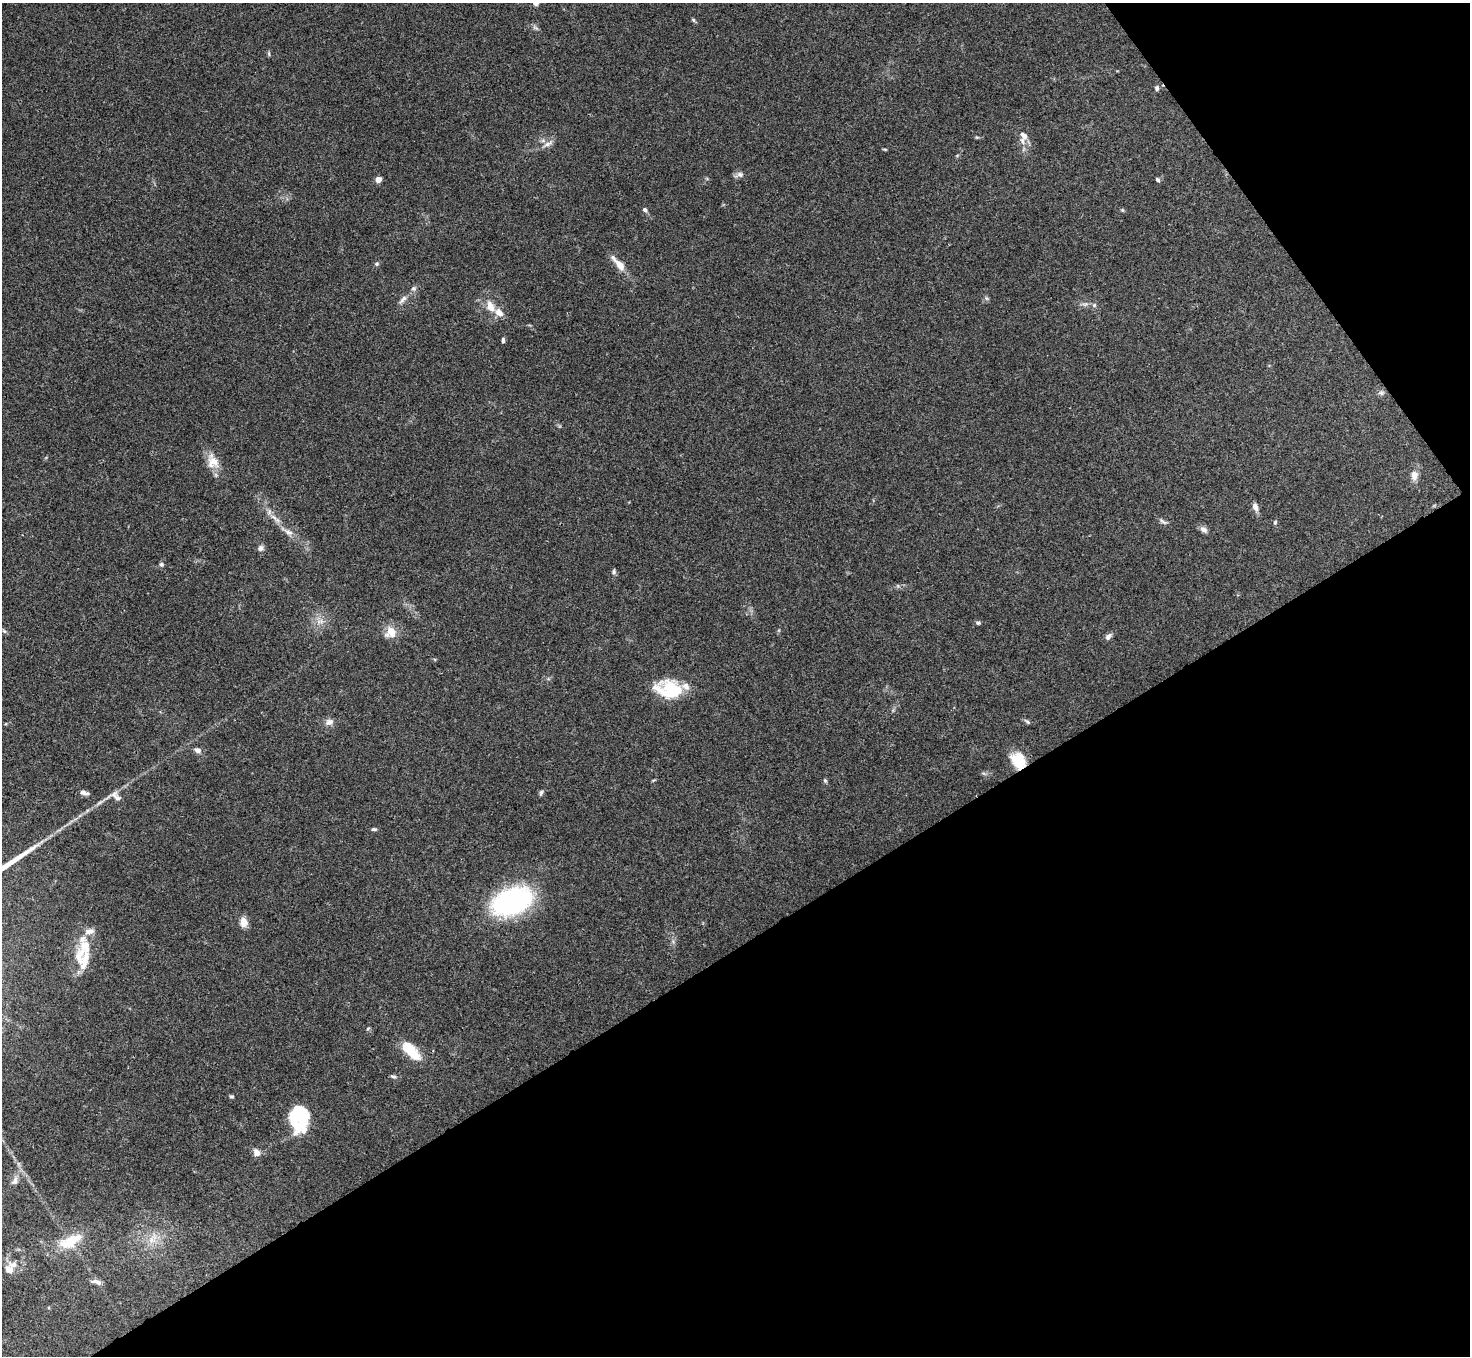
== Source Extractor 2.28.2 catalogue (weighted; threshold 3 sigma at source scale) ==
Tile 12 of 4 x 4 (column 4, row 3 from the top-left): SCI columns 4406-5873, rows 1514-2867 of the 5878 x 5873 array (HDU 1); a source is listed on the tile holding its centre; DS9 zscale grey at full resolution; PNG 1472 x 1358 px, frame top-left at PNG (2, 3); no overlay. Shown black and unused: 35% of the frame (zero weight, under 3 of 4 exposures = <1% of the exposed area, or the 3 px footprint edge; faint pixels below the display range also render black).
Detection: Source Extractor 2.28.2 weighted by HDU 2 'WHT'; one run over the whole footprint, this tile lists its part. Background 0.0767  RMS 0.0058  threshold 0.0259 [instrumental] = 3 sigma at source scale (4.5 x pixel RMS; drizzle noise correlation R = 1.50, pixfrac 1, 0.05/0.05 arcsec/px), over >= 5 px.
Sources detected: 74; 2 inside a brighter object's white glare — not listed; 10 inside a brighter listed object's ellipse — not listed separately; the other 62 listed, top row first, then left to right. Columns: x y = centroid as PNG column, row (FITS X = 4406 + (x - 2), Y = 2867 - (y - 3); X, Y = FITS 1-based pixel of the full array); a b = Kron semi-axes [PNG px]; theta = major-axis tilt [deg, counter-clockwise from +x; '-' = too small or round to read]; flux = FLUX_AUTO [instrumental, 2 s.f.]
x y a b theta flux
536 3 8 6 -23 1.8
693 20 6 5 - 0.82
535 28 9 4 -9 1.3
269 54 7 4 -89 0.78
1157 88 7 5 -76 1.1
1023 135 14 8 -48 4.1
977 137 6 3 17 0.63
548 144 14 5 22 2.8
885 149 6 3 -8 0.57
740 174 10 7 -21 2.1
378 179 4 4 - 7.4
1158 180 6 4 -44 1.1
645 210 5 5 - 1.3
1122 210 5 5 - 0.67
377 264 6 5 - 1.1
619 264 24 7 -48 7.3
414 288 7 6 - 1.5
403 299 14 6 47 2.7
1094 305 6 5 - 1.1
490 306 16 9 -66 6.4
503 340 7 4 89 1.1
1381 393 7 6 - 1.4
213 461 21 15 -67 8.3
1414 475 13 8 -88 4.2
1255 507 10 6 -73 3.1
274 517 16 5 -43 3.8
1163 521 13 4 -38 1.6
1275 522 6 5 - 0.93
1204 529 10 7 -42 2.5
288 532 15 7 -29 3.4
261 548 8 7 - 2.1
161 564 6 5 - 1.2
614 571 7 5 80 1.2
320 621 12 6 5 3.2
978 623 6 5 - 0.97
4 631 7 4 -44 0.93
391 632 15 13 53 7.9
1108 636 10 6 45 2.2
669 689 30 19 -9 26
1027 721 10 4 -36 1.1
329 722 11 9 8 3.1
197 750 9 6 -22 2.4
1018 760 18 14 -63 15
825 780 7 4 -63 0.93
84 793 12 5 -13 2.1
541 793 8 4 77 1.1
115 796 19 11 -25 4.2
374 829 7 4 -1 1.1
511 902 31 19 21 120
243 922 9 7 -84 6.4
80 954 29 14 73 14
368 1028 6 3 20 0.65
407 1048 18 11 -25 12
393 1077 8 4 -10 1.1
231 1096 7 3 -1 0.76
301 1117 30 13 2 14
256 1152 9 8 - 3.4
14 1181 14 7 64 3.4
152 1240 9 7 89 3.7
70 1241 34 14 25 17
12 1265 17 10 -18 5.6
96 1282 14 5 -13 2.3
Overlapping masked pixels (flux is a lower limit): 1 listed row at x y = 1018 760
Isophote crosses this tile's border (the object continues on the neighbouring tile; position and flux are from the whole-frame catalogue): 1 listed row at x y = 536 3